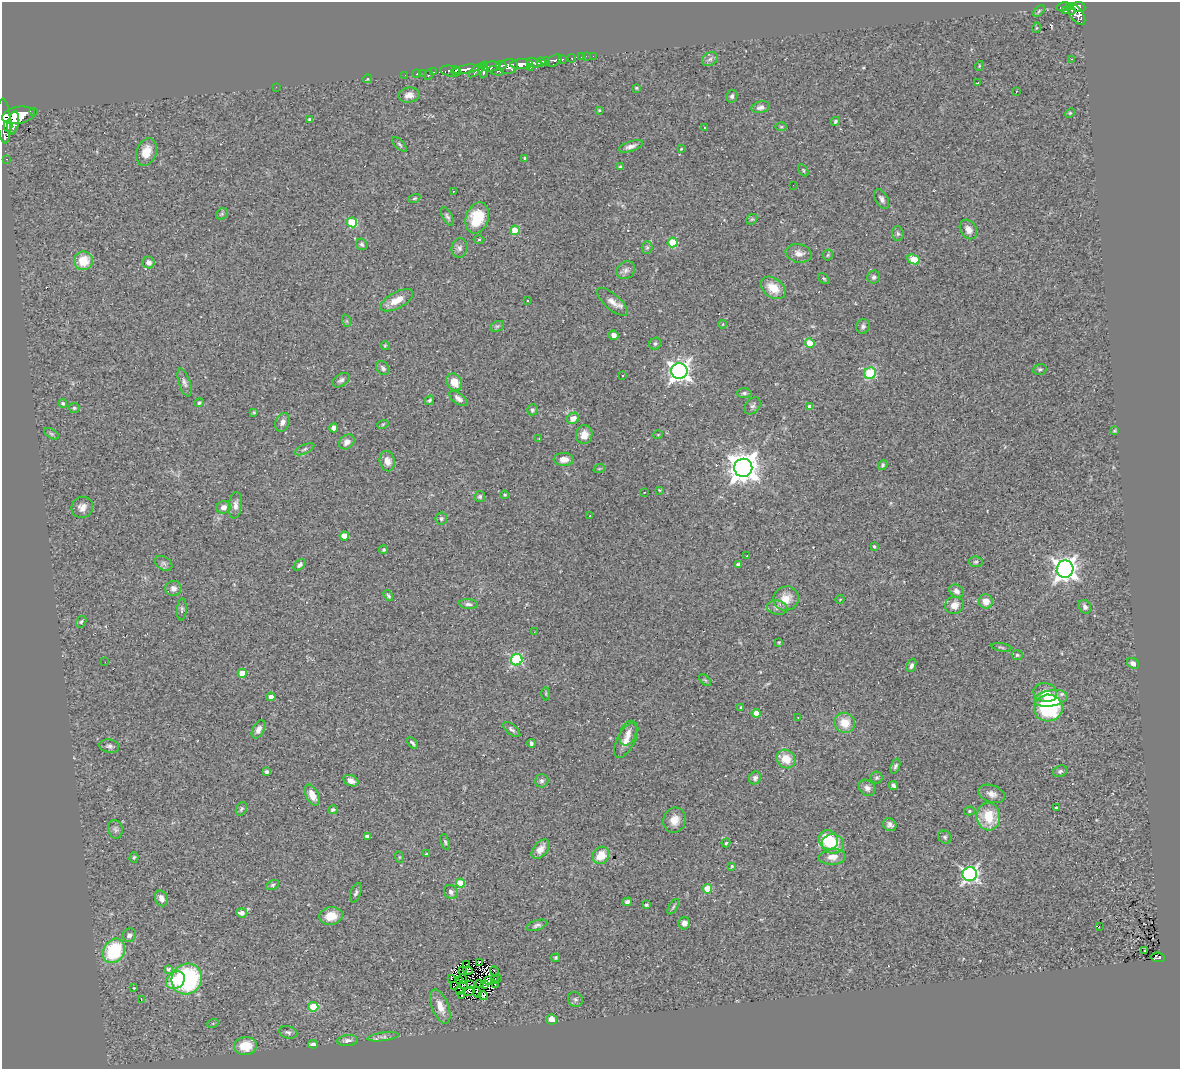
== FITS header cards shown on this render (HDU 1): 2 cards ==
NAXIS1  =                 1178
NAXIS2  =                 1067

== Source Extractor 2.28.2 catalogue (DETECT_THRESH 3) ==
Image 1178 x 1067 px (HDU 1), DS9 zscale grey, 1 PNG px = 1 image px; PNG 1182 x 1071 px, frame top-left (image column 1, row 1067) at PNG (2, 2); each listed source drawn as its Kron ellipse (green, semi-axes under 4 px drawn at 4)
Background 0.584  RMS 0.066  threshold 0.197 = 3 sigma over >= 5 px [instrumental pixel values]
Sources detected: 283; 3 with non-positive FLUX_AUTO (blend fragments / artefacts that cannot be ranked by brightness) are neither listed nor drawn; the other 280 listed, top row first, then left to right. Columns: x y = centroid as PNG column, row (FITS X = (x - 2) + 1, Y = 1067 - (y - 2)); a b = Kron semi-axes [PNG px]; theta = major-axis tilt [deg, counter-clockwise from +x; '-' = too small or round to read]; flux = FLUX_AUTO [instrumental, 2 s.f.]
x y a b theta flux
1064 7 7 3 12 130
1070 7 4 3 - 120
1079 7 6 5 - 290
1072 10 3 2 - 35
1039 11 7 4 45 7.3
1066 11 3 2 - 13
1076 14 12 6 -54 420
1036 28 5 3 - 3.2
586 56 3 2 - 4.2
593 56 3 2 - 9.4
581 57 2 2 - 6.6
572 58 4 4 - 14
562 59 3 3 - 100
710 59 8 6 28 15
1071 59 2 2 - 2.4
545 61 4 3 - 310
554 61 8 5 31 200
541 62 5 3 - 290
534 63 8 4 -17 500
522 64 11 5 1 1100
501 65 5 3 - 170
508 66 9 7 14 520
979 66 5 3 - 3.7
491 67 9 5 6 410
530 68 3 2 - 93
466 69 13 4 8 1100
477 70 11 4 36 300
484 70 8 4 82 350
451 71 10 5 -7 600
455 71 4 3 - 190
496 71 8 3 -15 180
433 72 3 2 - 12
423 73 2 2 - 9.1
417 74 3 3 - 24
405 75 2 2 - 3.9
428 75 5 3 - 27
367 79 5 4 - 6.4
977 83 3 2 - 3
276 87 2 2 - 6
636 88 3 3 - 6
1016 91 3 2 - 4.7
409 95 11 7 7 26
732 96 6 5 - 12
761 107 9 5 15 18
599 110 4 3 - 4.3
33 111 3 3 - 69
1070 113 5 4 - 5
19 115 17 8 11 2500
309 119 3 3 - 4.9
4 121 22 6 -86 2800
835 121 4 4 - 6.8
13 123 12 5 76 1200
8 126 5 4 - 420
781 127 5 3 - 4.6
704 128 3 3 - 13
399 144 9 4 -45 8.2
631 146 12 5 18 21
681 149 3 3 - 3.3
146 152 14 10 70 57
525 158 4 3 - 9.1
7 159 3 2 - 8.6
621 167 4 3 - 13
803 170 7 3 -55 5
793 185 2 2 - 3.1
454 191 3 2 - 16
414 198 6 4 20 6
882 199 11 6 -60 15
222 214 6 5 - 7.7
447 217 10 5 -60 11
477 218 16 11 69 150
752 219 6 4 42 6.6
352 222 5 5 - 210
968 229 10 8 -56 29
515 230 4 4 - 97
898 234 7 5 -87 10
479 239 5 3 - 4.8
673 242 5 5 - 160
362 244 6 5 - 8.2
459 248 10 8 78 17
647 248 6 5 - 8
799 253 13 9 -11 31
828 255 5 5 - 5.6
914 259 6 4 -22 140
83 261 9 9 - 96
149 262 6 6 - 22
626 270 10 8 41 19
874 277 6 6 - 11
824 279 7 4 -41 5.7
773 288 14 9 -37 74
397 300 18 8 28 55
527 301 3 3 - 9.6
612 302 19 7 -41 35
347 321 6 4 -71 6
723 324 4 3 - 3.3
497 326 7 5 28 8.8
863 326 7 6 - 12
614 335 5 4 - 22
810 343 5 4 - 110
655 344 6 5 - 8.8
385 346 4 4 - 4.4
383 368 8 6 -50 11
1040 369 7 5 19 8.1
679 371 8 8 - 2600
870 373 6 5 - 190
622 375 3 3 - 6.2
341 380 9 6 34 14
184 382 14 5 -72 16
454 382 9 7 -55 56
744 393 7 5 0 10
458 398 11 5 -35 19
429 400 5 3 - 7.1
63 403 4 3 - 6.2
199 403 5 4 - 11
753 406 10 6 51 14
810 407 4 4 - 28
74 408 5 5 - 6.5
532 410 5 5 - 8.4
254 413 4 3 - 5.9
573 418 6 5 - 34
282 422 9 7 67 19
383 424 6 3 19 4.1
334 428 4 4 - 27
1114 431 4 3 - 4.8
52 434 8 4 -31 7.9
584 435 9 8 - 40
658 435 4 4 - 4.3
539 439 3 3 - 3.3
347 442 8 6 41 25
304 449 10 4 24 11
564 459 10 6 -1 35
387 461 10 7 -76 34
883 465 5 4 - 7.7
743 468 9 9 - 6600
599 469 6 3 19 3.9
659 490 4 3 - 4
644 493 2 2 - 2.5
505 495 4 3 - 5.5
480 497 5 5 - 8
235 505 13 6 83 22
82 507 11 10 - 30
224 507 7 6 - 21
590 516 2 2 - 2.4
441 519 6 6 - 11
344 536 4 4 - 79
874 546 3 3 - 6.8
383 550 5 4 - 6.7
747 556 3 2 - 34
976 562 7 5 -9 8.2
164 563 9 6 -32 13
300 565 7 4 44 13
738 565 4 4 - 23
1065 569 8 8 - 3400
173 588 8 7 - 21
956 591 8 6 -34 19
388 596 6 4 -57 8.4
786 599 13 12 - 59
840 599 4 3 - 3.2
986 601 7 7 - 44
468 604 9 5 -5 13
954 605 9 8 - 36
1085 607 7 5 -59 13
777 608 10 7 -10 19
182 609 11 5 86 9.6
81 622 6 5 - 7.3
534 632 3 2 - 7.2
779 642 4 3 - 4.2
1001 647 10 3 -10 7.2
1017 655 5 4 - 6.9
517 660 6 5 - 450
105 662 3 2 - 3.1
1133 663 6 5 - 15
911 665 7 4 67 13
242 673 4 4 - 78
705 680 7 4 -44 7.4
1045 693 12 9 -13 50
546 694 7 3 90 4.7
271 697 4 4 - 25
1051 698 17 8 10 100
741 707 3 3 - 4
1048 708 14 13 - 520
756 713 4 4 - 55
798 717 2 2 - 3
845 723 10 10 - 79
258 729 10 5 63 24
512 729 10 5 -38 12
628 733 13 8 69 29
626 740 19 8 61 45
412 743 6 3 -46 8.2
531 743 4 3 - 10
109 746 10 6 -10 13
786 759 10 8 -39 72
895 766 8 4 68 9.9
1060 771 7 5 21 12
267 772 4 3 - 10
755 778 7 6 - 14
877 778 6 6 - 7.9
351 781 8 5 -24 25
541 781 7 6 - 12
893 786 5 3 - 10
867 788 9 7 -43 18
992 794 13 8 -20 30
312 795 11 6 -64 50
1056 808 4 3 - 12
241 809 7 5 63 7.5
333 810 5 4 - 11
969 811 5 4 - 7.1
988 817 14 11 -82 130
674 820 13 11 73 42
890 825 7 6 - 16
115 829 9 7 -79 14
367 836 4 3 - 15
945 837 7 6 - 9.6
828 840 10 9 - 150
445 842 8 4 -72 7.5
726 843 4 4 - 5.6
833 844 11 10 - 100
540 849 11 6 51 31
426 854 3 3 - 5.2
601 855 9 8 - 94
134 857 5 4 - 6.3
399 857 6 3 -71 4.3
832 857 13 7 4 39
732 866 3 3 - 4.9
970 874 7 7 - 1200
460 883 4 4 - 130
273 885 7 4 28 7.2
707 889 4 4 - 130
451 892 7 6 - 13
356 893 10 5 69 11
161 898 8 6 -67 25
627 902 5 4 - 12
646 905 3 3 - 8
673 907 9 3 60 6.8
242 913 5 4 - 22
331 916 12 8 7 58
684 923 6 5 - 21
537 925 11 5 18 12
1099 926 2 2 - 2.2
129 935 7 6 - 15
114 951 13 10 57 290
1144 951 2 2 - 5.7
1158 957 7 5 -7 110
556 958 4 4 - 5.5
480 963 3 2 - 6.4
467 964 2 2 - 4.7
168 969 4 3 - 10
468 970 5 3 - 1.4
463 971 3 2 - 3.6
494 971 4 2 - 4.1
451 978 3 2 - 6.8
187 979 16 14 51 580
463 979 5 2 - 0.79
494 979 3 3 - 2.9
498 979 3 2 - 4.6
175 980 10 8 37 100
459 981 4 2 - 3.1
489 981 3 2 - 3.4
480 983 2 2 - 5.1
464 984 3 2 - 3.3
471 985 2 2 - 2
484 985 4 2 - 2.2
495 985 3 2 - 3.9
454 986 3 2 - 7.5
134 988 3 2 - 2.9
459 991 4 2 - 3.6
470 991 5 4 - 13
477 992 5 2 - 2.2
483 995 4 4 - 11
462 996 3 2 - 7.3
575 999 8 7 - 9.8
141 1000 3 2 - 30
313 1007 5 5 - 160
440 1007 18 8 -68 49
552 1019 5 5 - 31
213 1023 6 4 18 4.9
288 1032 9 6 -14 13
383 1037 16 3 7 15
348 1041 10 5 4 25
313 1044 5 4 - 14
246 1046 11 9 7 110
At the frame edge (FLAGS 8, measured only in part): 1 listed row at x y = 4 121
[3 non-positive-flux detections neither listed nor drawn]